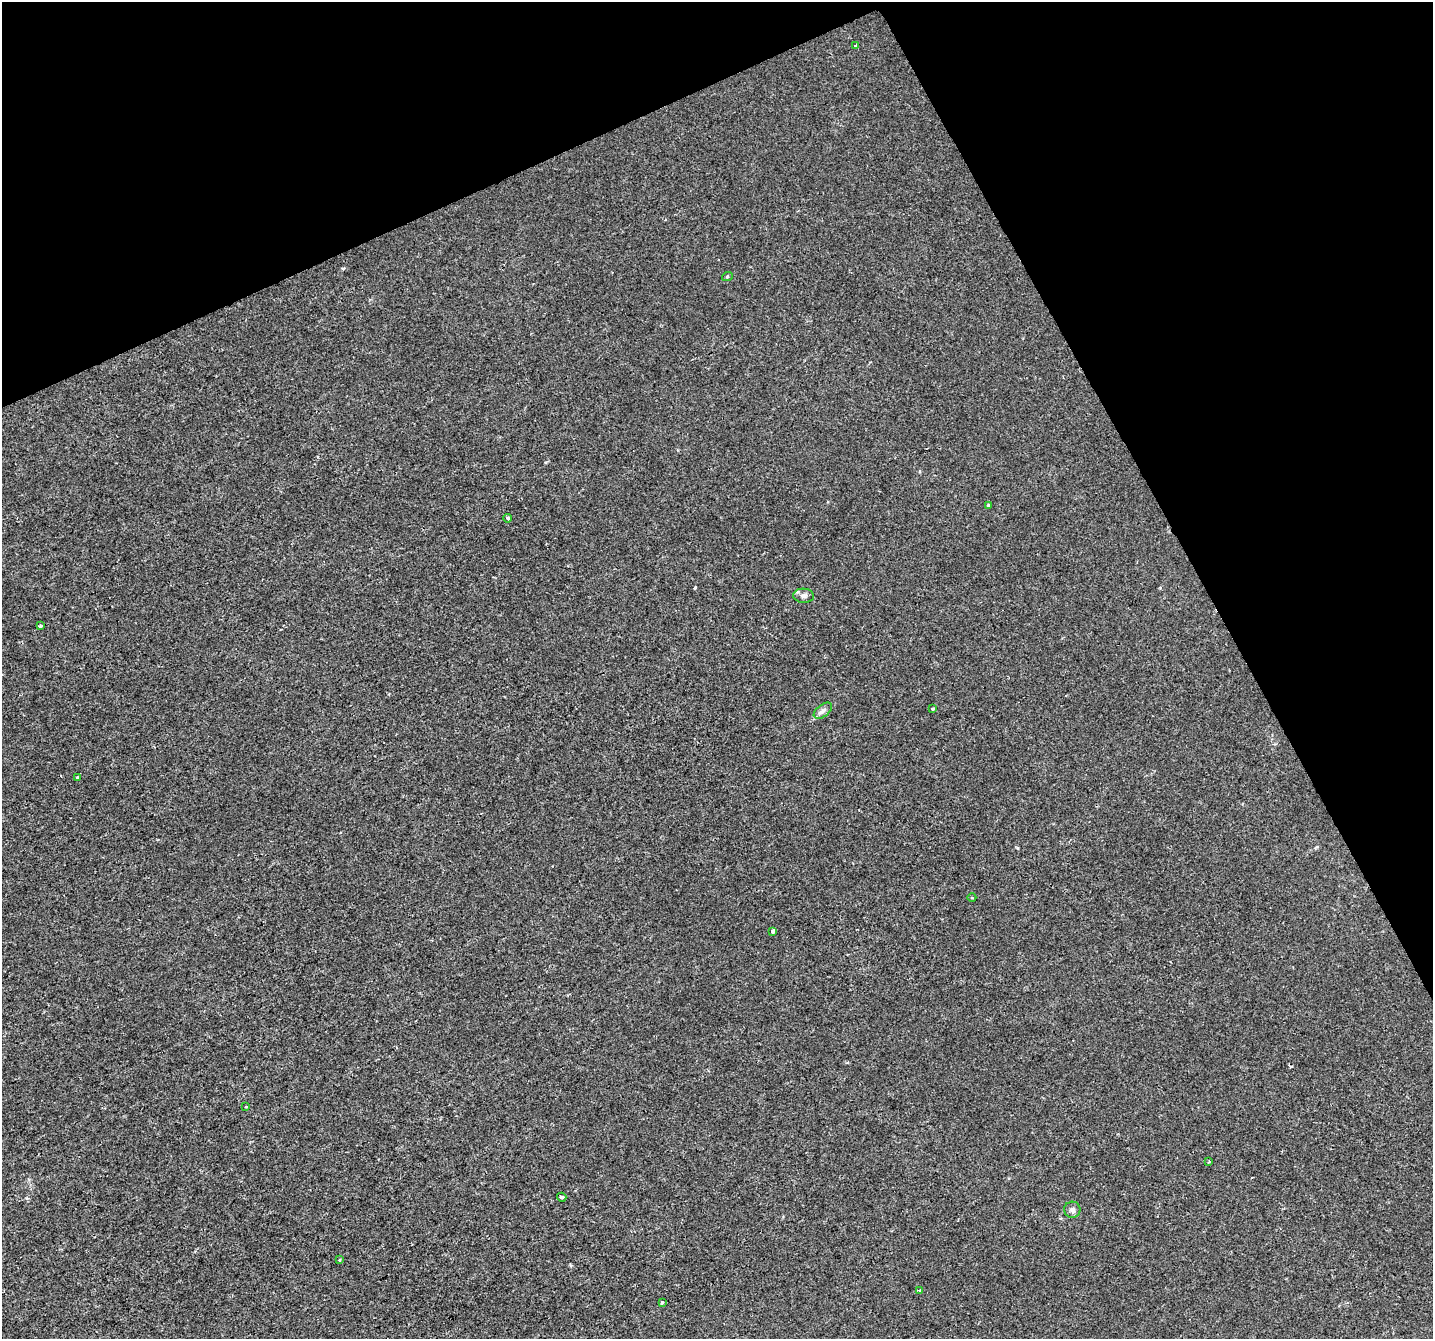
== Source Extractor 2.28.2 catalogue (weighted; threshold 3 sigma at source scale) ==
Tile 3 of 4 x 4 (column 3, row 1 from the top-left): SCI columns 2863-4293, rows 4111-5447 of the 5727 x 5602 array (HDU 1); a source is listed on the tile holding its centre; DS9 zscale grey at full resolution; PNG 1435 x 1341 px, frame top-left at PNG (2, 2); each listed source drawn as its Kron ellipse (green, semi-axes under 4 px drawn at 4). Shown black and unused: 24% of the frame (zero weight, under 2 of 3 exposures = <1% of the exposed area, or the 3 px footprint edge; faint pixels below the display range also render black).
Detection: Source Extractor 2.28.2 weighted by HDU 2 'WHT'; one run over the whole footprint, this tile lists its part. Background 0.00106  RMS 0.0022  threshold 0.00978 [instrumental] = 3 sigma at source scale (4.5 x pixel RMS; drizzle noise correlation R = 1.50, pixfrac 1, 0.0396/0.0396 arcsec/px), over >= 5 px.
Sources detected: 18; all 18 listed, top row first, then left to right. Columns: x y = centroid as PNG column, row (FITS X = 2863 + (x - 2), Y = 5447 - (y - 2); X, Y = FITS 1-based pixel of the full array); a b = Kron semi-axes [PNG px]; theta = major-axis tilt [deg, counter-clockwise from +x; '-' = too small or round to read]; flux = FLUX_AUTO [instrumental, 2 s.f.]
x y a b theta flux
856 45 3 3 - 1.2
727 277 5 3 - 0.21
988 505 3 3 - 0.49
508 518 4 3 - 1.1
804 596 10 7 -3 0.84
41 626 3 3 - 0.84
932 709 3 3 - 0.36
823 711 10 6 38 0.77
77 777 3 3 - 0.23
972 898 4 3 - 0.18
773 931 3 3 - 1.1
246 1107 3 3 - 0.7
1209 1162 3 3 - 0.42
562 1197 5 4 - 0.34
1072 1210 8 8 - 0.81
339 1260 4 3 - 0.21
919 1290 4 4 - 0.24
662 1303 3 3 - 0.74
Unlisted compact peaks at least as high as the median listed source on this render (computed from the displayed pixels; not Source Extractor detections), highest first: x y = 695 587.